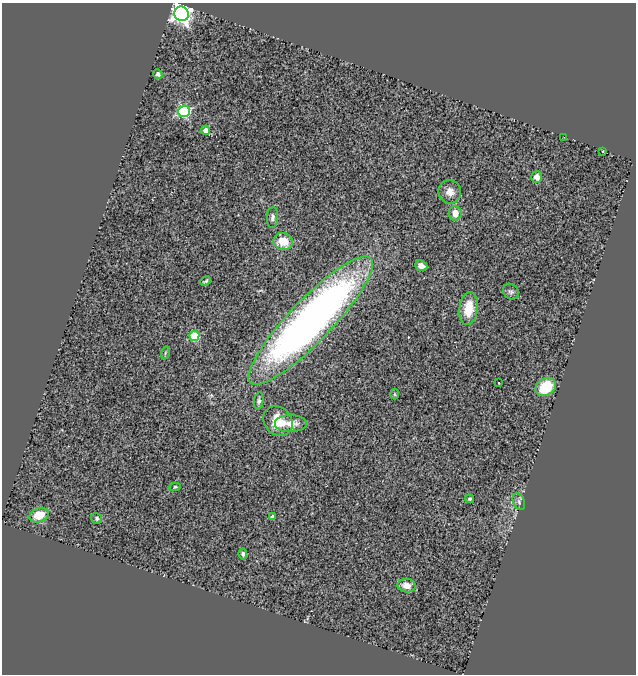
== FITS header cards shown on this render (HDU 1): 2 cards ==
NAXIS1  =                  634
NAXIS2  =                  672

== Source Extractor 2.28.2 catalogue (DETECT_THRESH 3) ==
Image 634 x 672 px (HDU 1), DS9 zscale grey, 1 PNG px = 1 image px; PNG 638 x 676 px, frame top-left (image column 1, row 672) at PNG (2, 3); each listed source drawn as its Kron ellipse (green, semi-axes under 4 px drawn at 4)
Background 0.379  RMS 0.12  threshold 0.354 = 3 sigma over >= 5 px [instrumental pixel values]
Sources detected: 32; all 32 listed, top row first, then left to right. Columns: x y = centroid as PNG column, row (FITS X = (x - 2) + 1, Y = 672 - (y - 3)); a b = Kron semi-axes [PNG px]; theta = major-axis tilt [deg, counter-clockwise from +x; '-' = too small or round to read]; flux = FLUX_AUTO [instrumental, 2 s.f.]
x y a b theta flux
182 14 7 7 - 4200
158 74 5 4 - 24
184 111 6 5 - 970
206 130 4 4 - 49
564 137 2 2 - 2.7
603 151 3 3 - 13
537 177 6 5 - 57
450 192 12 11 - 70
455 213 7 6 - 88
272 217 10 5 87 29
283 242 10 8 -11 160
421 266 6 5 - 43
206 281 5 3 - 13
511 292 8 7 - 23
469 308 16 9 82 200
311 321 87 21 46 5300
194 336 5 5 - 450
165 353 6 4 72 11
499 383 2 2 - 5.2
546 387 11 8 31 270
395 394 5 3 - 8
259 401 8 4 83 21
278 421 16 13 -47 210
291 424 16 8 0 94
175 487 5 4 - 10
470 499 4 4 - 13
519 502 9 5 -65 23
39 515 10 7 21 170
273 517 4 4 - 44
97 518 6 5 - 16
243 554 5 4 - 19
407 586 9 6 -8 70
At the frame edge (FLAGS 8, measured only in part): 1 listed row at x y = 182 14